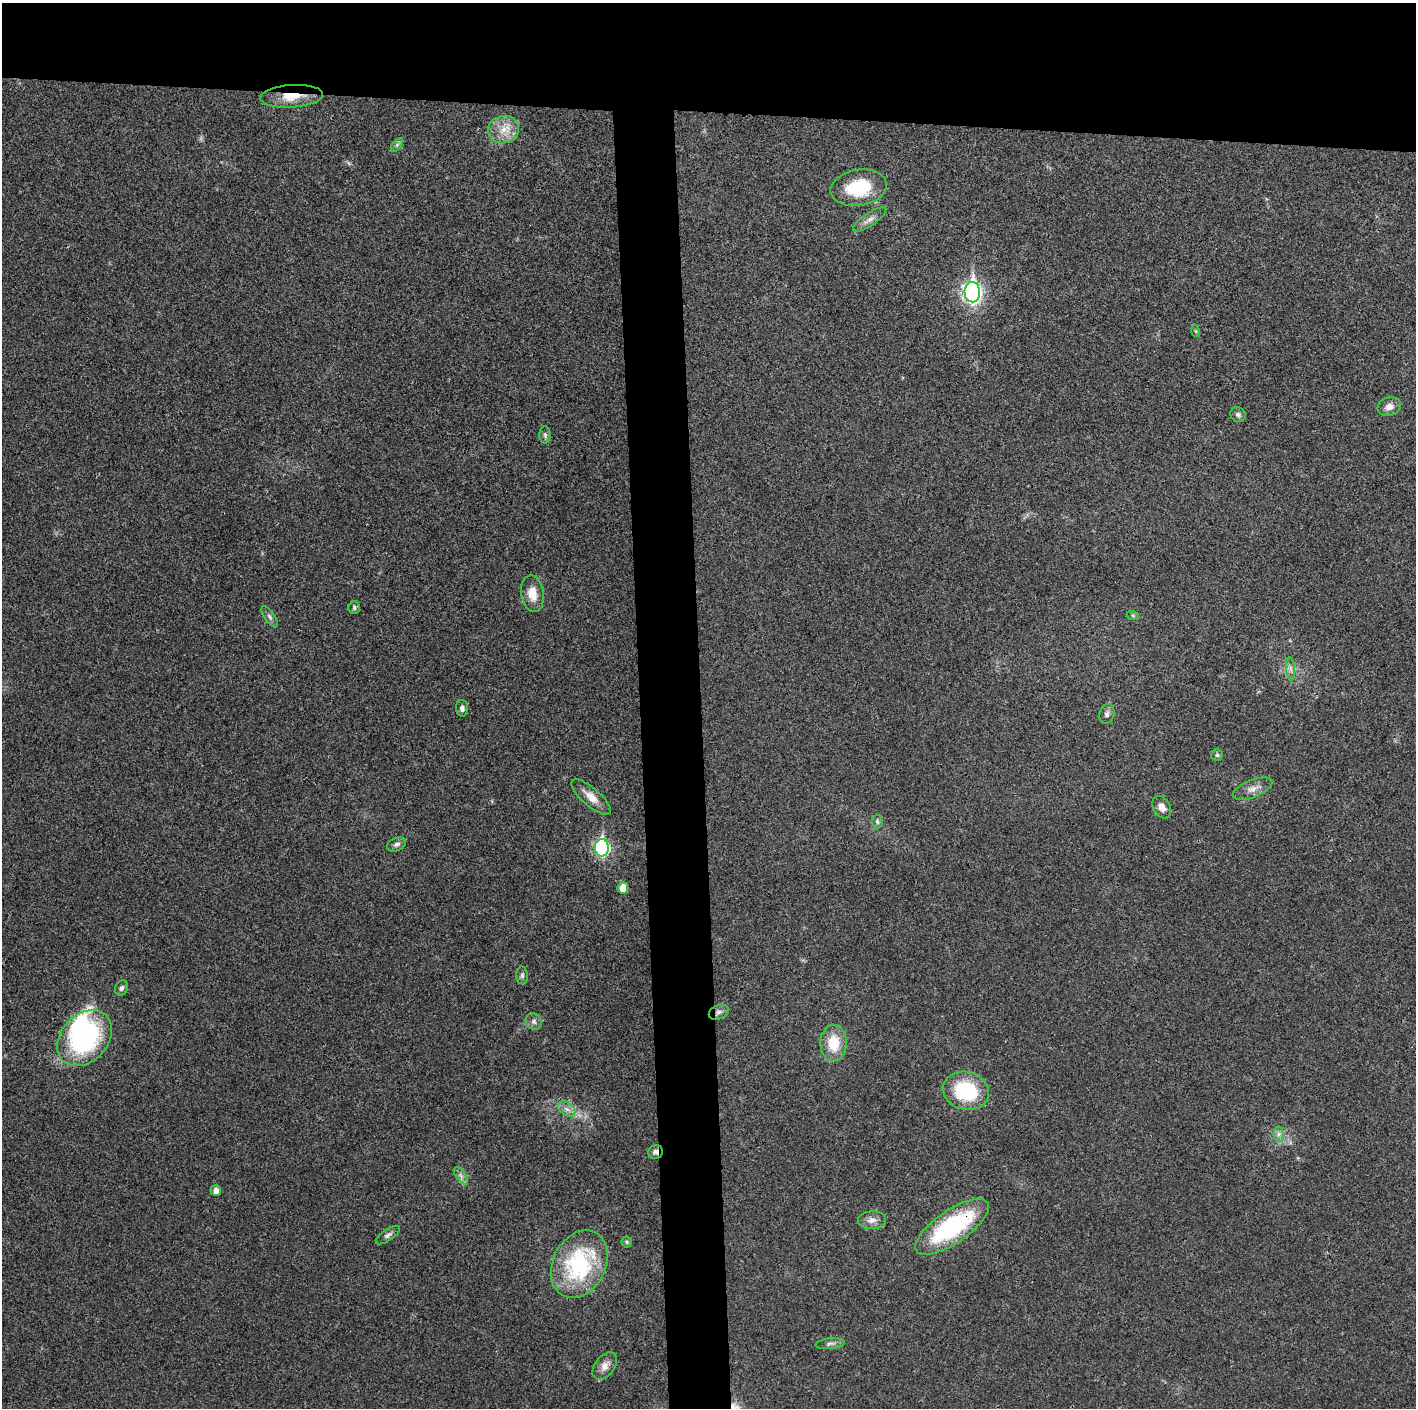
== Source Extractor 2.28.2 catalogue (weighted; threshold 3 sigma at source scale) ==
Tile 2 of 3 x 3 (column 2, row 1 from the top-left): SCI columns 1415-2828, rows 2818-4223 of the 4243 x 4226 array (HDU 1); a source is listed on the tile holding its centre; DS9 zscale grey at full resolution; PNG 1418 x 1410 px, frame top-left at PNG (2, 3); each listed source drawn as its Kron ellipse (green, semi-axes under 4 px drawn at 4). Shown black and unused: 12% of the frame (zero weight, under 3 of 4 exposures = <1% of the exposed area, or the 3 px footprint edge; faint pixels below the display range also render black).
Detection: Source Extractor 2.28.2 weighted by HDU 2 'WHT'; one run over the whole footprint, this tile lists its part. Background 0.0191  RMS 0.0039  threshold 0.0175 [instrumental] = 3 sigma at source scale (4.5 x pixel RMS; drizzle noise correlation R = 1.50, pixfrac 1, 0.05/0.05 arcsec/px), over >= 5 px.
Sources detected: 45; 1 inside a brighter object's white glare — neither listed nor drawn; the other 44 listed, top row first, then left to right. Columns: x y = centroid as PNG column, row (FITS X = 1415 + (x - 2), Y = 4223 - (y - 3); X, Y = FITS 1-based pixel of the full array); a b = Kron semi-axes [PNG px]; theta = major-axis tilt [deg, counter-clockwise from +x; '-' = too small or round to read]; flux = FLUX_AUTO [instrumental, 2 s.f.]
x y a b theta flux
291 96 31 11 4 9.6
504 129 15 13 14 6.4
397 145 8 4 53 0.84
859 188 28 18 9 20
870 219 19 6 34 2.5
972 292 10 8 -87 150
1195 331 6 4 -70 0.43
1389 406 12 9 16 2.5
1238 415 8 7 - 1.2
545 435 8 6 -90 1
532 594 18 11 -80 5.8
354 608 6 5 - 0.8
1133 616 6 4 -20 0.55
270 617 12 5 -55 1.3
1291 669 12 4 -85 1.4
462 708 8 6 -89 1.3
1107 714 10 7 75 1.3
1217 755 6 6 - 0.74
1253 789 21 8 22 3.3
591 797 25 9 -41 4.7
1162 807 12 8 -58 2.9
877 822 7 5 -88 0.82
397 844 10 6 24 1.3
602 848 8 7 - 71
623 888 5 5 - 5.8
522 975 9 6 -89 0.98
121 988 8 6 65 1
719 1012 10 7 24 1.6
534 1022 9 7 -48 1.4
85 1038 31 23 48 65
834 1043 18 13 90 11
966 1091 23 19 -15 27
567 1109 10 6 -36 1.9
1278 1134 7 5 90 1.2
656 1152 7 7 - 1.5
461 1176 10 5 -55 1.4
216 1190 5 5 - 2.4
872 1220 14 9 2 2.7
952 1227 43 16 34 48
388 1235 14 5 34 1.4
627 1242 5 5 - 0.58
579 1264 35 26 63 44
830 1344 15 5 6 1.4
605 1366 15 9 52 3.3
Overlapping masked pixels (flux is a lower limit): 3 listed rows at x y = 291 96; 656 1152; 952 1227